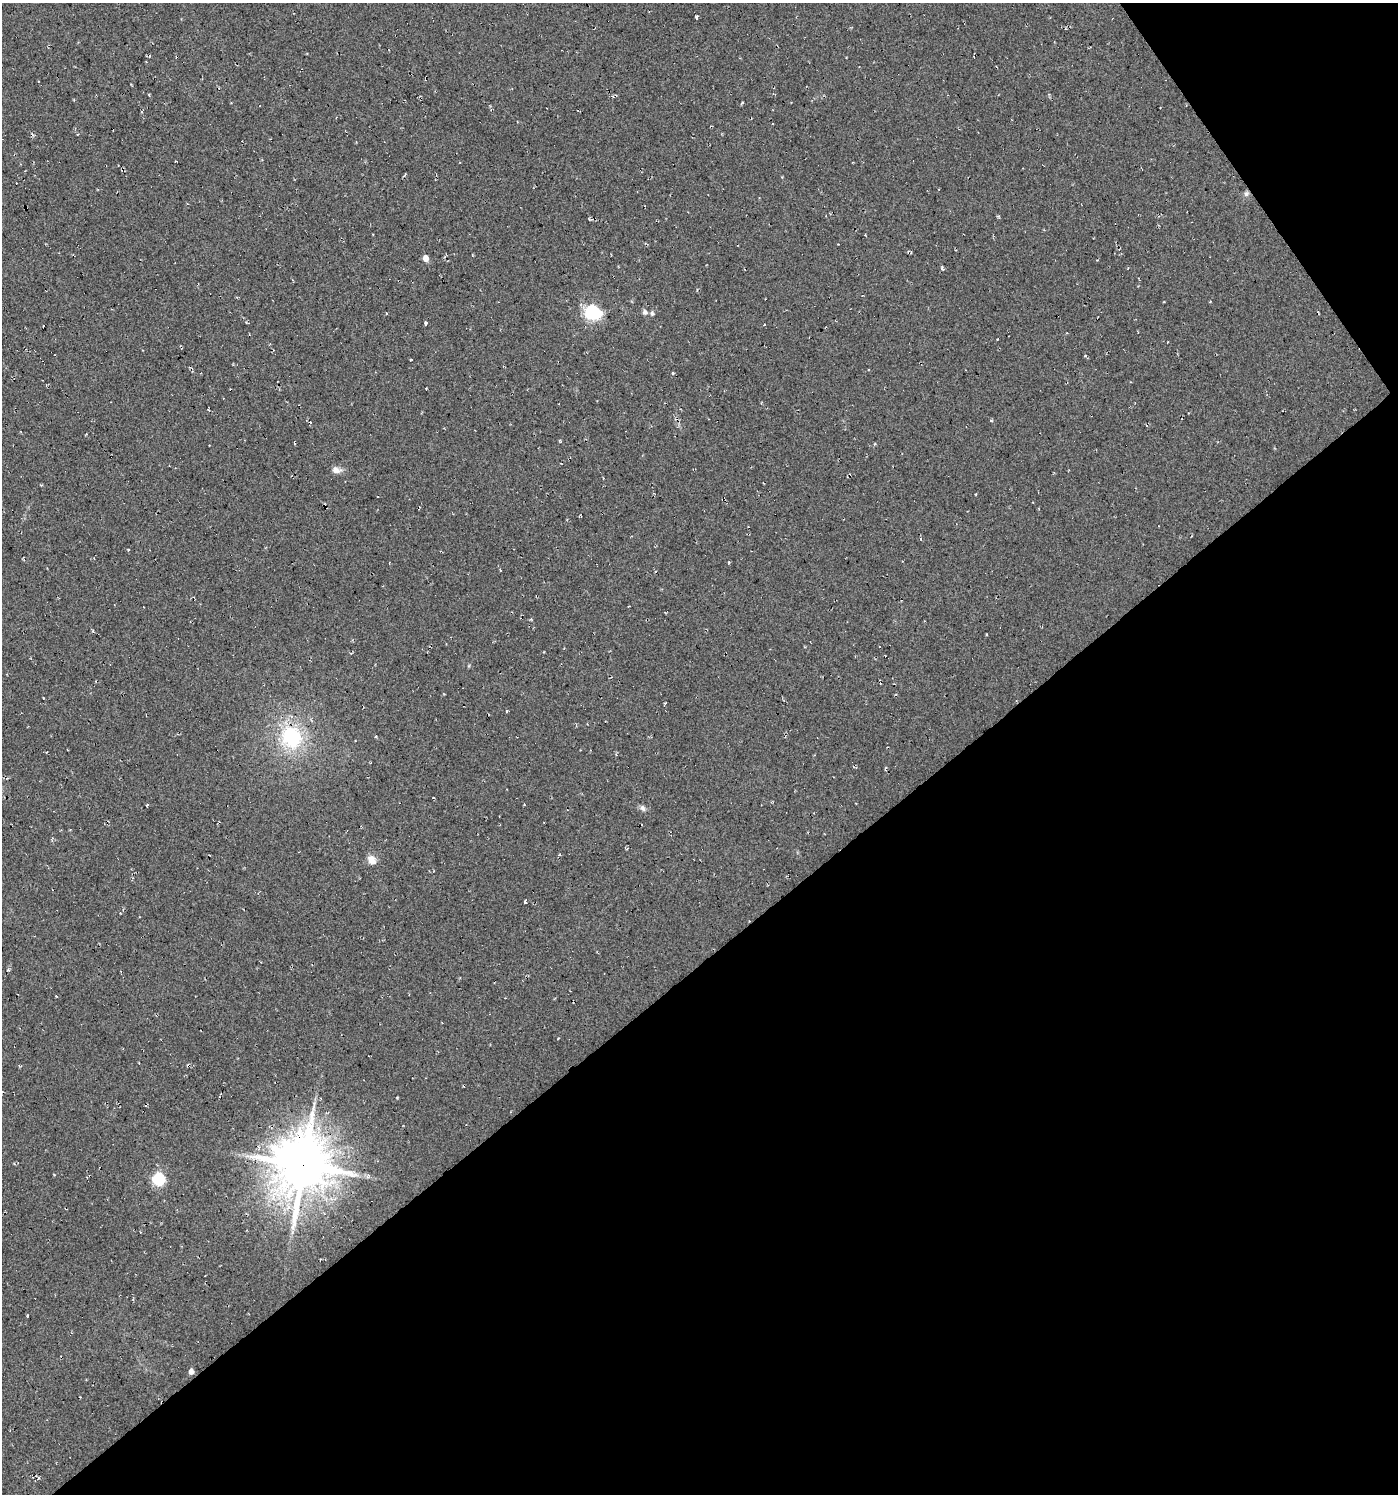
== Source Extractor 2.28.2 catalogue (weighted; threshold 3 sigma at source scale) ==
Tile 12 of 4 x 4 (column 4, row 3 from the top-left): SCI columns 4317-5712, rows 1493-2984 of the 5906 x 5968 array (HDU 1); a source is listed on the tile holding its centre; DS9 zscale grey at full resolution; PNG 1400 x 1496 px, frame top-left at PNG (2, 3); no overlay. Shown black and unused: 38% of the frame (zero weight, under 2 of 3 exposures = <1% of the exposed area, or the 3 px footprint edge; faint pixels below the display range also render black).
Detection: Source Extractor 2.28.2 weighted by HDU 2 'WHT'; one run over the whole footprint, this tile lists its part. Background 0.03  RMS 0.013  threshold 0.0577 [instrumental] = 3 sigma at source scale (4.5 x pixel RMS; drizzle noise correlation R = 1.50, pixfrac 1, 0.0396/0.0396 arcsec/px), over >= 5 px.
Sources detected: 25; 1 cosmic-ray / hot-pixel residue — not listed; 1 inside a brighter listed object's ellipse — not listed separately; the other 23 listed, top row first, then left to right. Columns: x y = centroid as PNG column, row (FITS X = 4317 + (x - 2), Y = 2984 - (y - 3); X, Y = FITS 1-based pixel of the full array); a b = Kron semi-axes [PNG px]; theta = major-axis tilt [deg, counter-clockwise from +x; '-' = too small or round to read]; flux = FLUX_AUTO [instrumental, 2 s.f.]
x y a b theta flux
696 17 4 3 - 6.3
149 56 4 3 - 1.5
1246 194 8 6 57 3.5
426 258 5 4 - 12
943 269 7 3 -7 1.6
593 312 13 12 - 78
645 312 8 7 - 3.6
425 323 3 3 - 31
764 324 3 2 - 1.3
673 373 5 3 - 1.3
560 441 6 3 -37 1.4
336 470 11 7 -8 7.9
920 539 4 2 - 1.1
665 703 3 3 - 2.9
507 711 3 3 - 3.1
292 737 28 25 -54 94
886 768 6 2 59 1.5
642 808 8 6 -64 4.2
371 860 12 9 -51 10
525 901 3 3 - 9.4
303 1165 19 17 81 5700
158 1179 6 6 - 120
191 1371 5 4 - 8.2
Overlapping masked pixels (flux is a lower limit): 1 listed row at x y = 303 1165